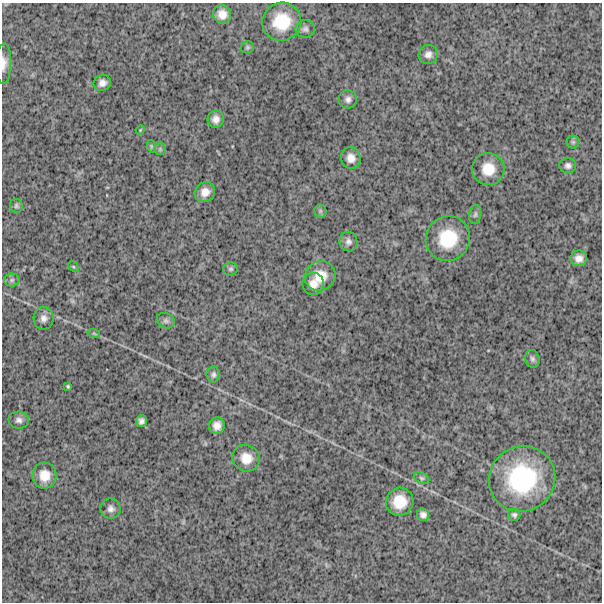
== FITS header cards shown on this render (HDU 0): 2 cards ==
NAXIS1  =                  600
NAXIS2  =                  600

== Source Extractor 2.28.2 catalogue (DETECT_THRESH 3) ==
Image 600 x 600 px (HDU 0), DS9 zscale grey, 1 PNG px = 1 image px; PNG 604 x 604 px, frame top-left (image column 1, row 600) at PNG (2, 3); each listed source drawn as its Kron ellipse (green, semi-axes under 4 px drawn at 4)
Background 1500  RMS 250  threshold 737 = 3 sigma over >= 5 px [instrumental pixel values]
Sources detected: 45; all 45 listed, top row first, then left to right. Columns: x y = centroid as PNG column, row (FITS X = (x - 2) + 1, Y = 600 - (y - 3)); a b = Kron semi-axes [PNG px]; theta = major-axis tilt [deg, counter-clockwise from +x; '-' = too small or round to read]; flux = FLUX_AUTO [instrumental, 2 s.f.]
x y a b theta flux
222 14 9 9 - 1.5e+05
282 22 20 19 - 5.8e+05
305 29 9 9 - 6.3e+04
247 47 6 6 - 3.0e+04
428 54 10 9 - 9.4e+04
4 63 20 7 88 1.3e+05
102 83 9 8 - 9.2e+04
348 99 9 9 - 7.5e+04
216 119 8 8 - 9.8e+04
140 130 5 3 - 1.4e+04
573 142 6 6 - 2.9e+04
151 146 6 4 -71 2.0e+04
160 149 6 6 - 2.9e+04
351 158 11 9 -75 1.3e+05
568 166 8 7 - 5.7e+04
488 169 16 16 - 3.2e+05
205 192 10 9 - 1.5e+05
16 206 7 6 - 3.6e+04
320 211 6 6 - 3.5e+04
475 214 9 6 81 4.5e+04
448 238 23 21 54 7.1e+05
348 242 10 9 - 6.9e+04
579 258 8 8 - 1.2e+05
73 267 6 4 -44 2.0e+04
231 269 7 6 - 3.3e+04
320 276 15 14 - 3.0e+05
12 280 8 6 1 4.4e+04
313 284 11 11 - 1.4e+05
44 318 11 10 - 9.7e+04
166 321 9 7 -24 5.3e+04
94 334 6 4 -20 2.3e+04
532 359 9 7 -74 4.7e+04
213 374 8 6 90 4.8e+04
68 386 3 3 - 2.0e+04
19 420 10 8 -3 7.5e+04
141 421 6 5 - 6.0e+04
217 425 8 8 - 1.2e+05
246 458 14 13 - 2.3e+05
44 475 13 12 - 2.4e+05
421 478 8 5 -27 3.6e+04
522 479 33 32 - 1.8e+06
400 502 14 13 - 3.7e+05
111 509 10 10 - 8.0e+04
423 515 6 6 - 7.3e+04
514 515 6 6 - 4.1e+04
At the frame edge (FLAGS 8, measured only in part): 1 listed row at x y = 4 63